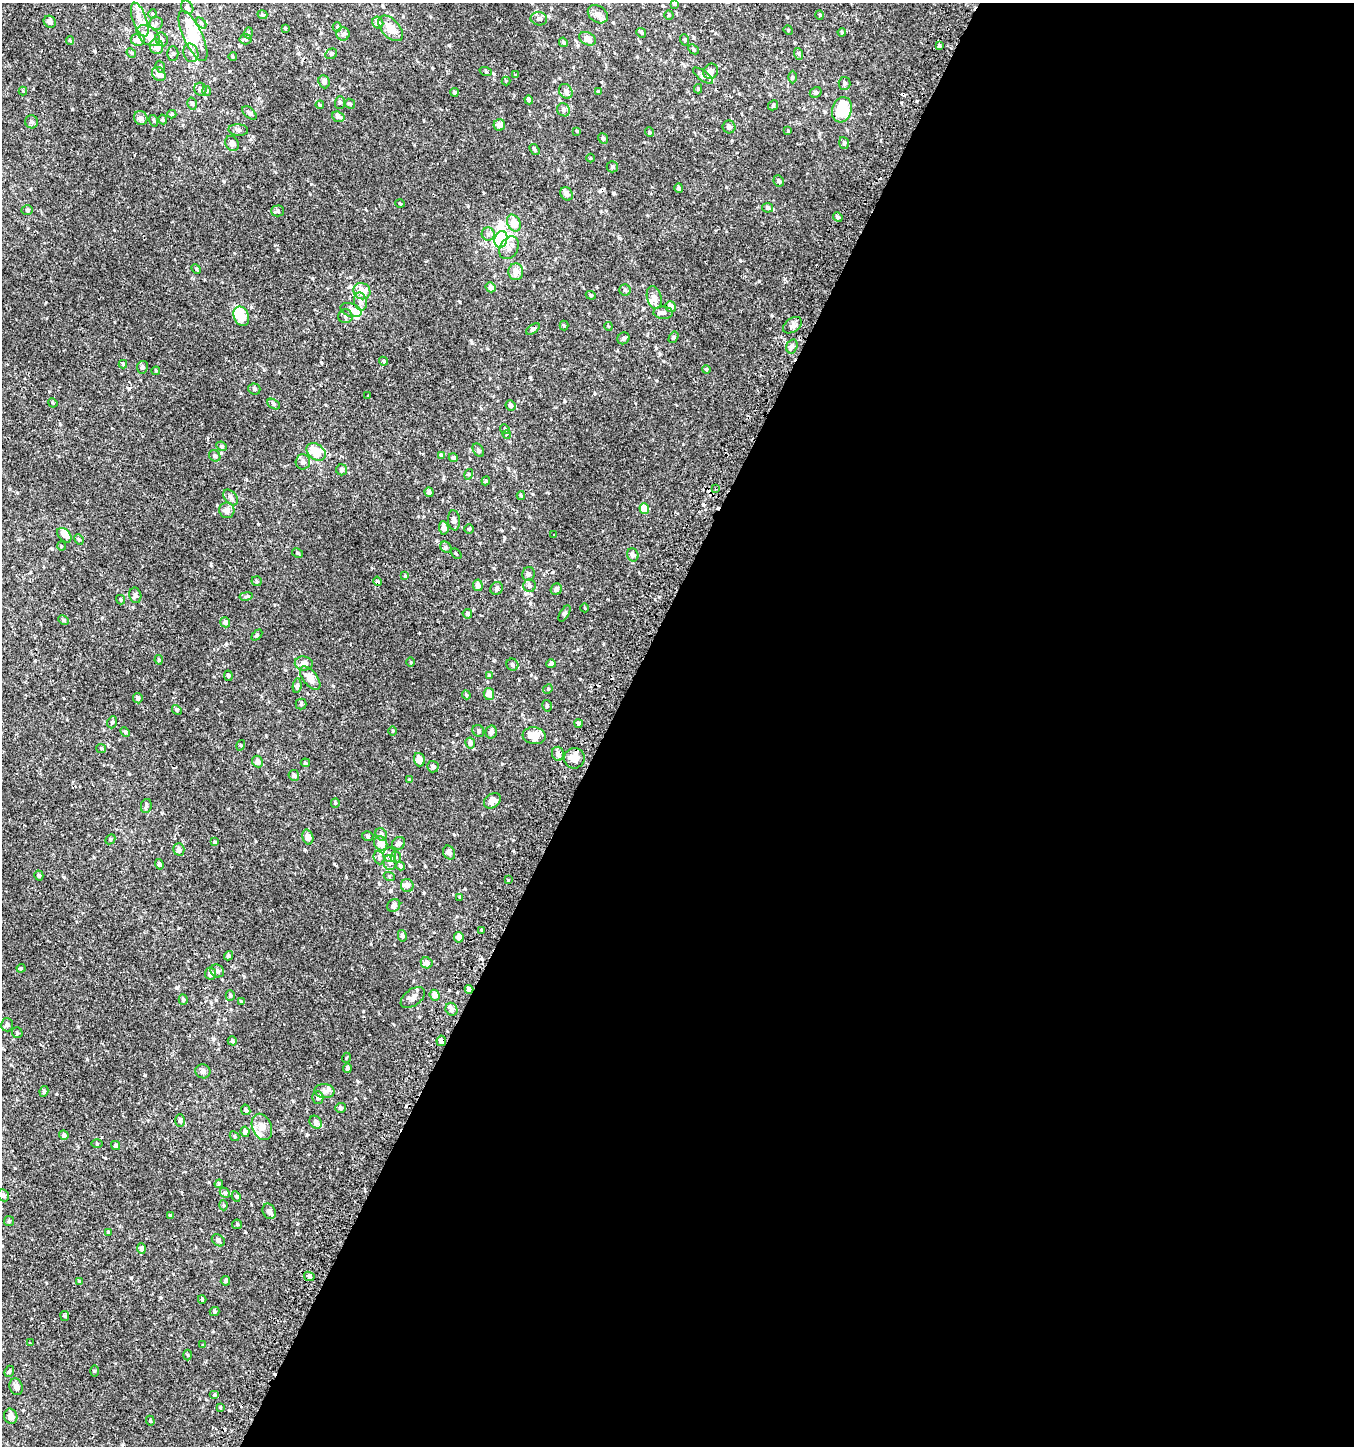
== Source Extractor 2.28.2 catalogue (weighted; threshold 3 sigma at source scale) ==
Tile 12 of 4 x 4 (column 4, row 3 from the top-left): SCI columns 4309-5660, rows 1495-2938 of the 5982 x 5886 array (HDU 1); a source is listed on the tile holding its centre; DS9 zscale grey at full resolution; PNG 1356 x 1448 px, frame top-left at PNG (2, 3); each listed source drawn as its Kron ellipse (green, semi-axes under 4 px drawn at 4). Shown black and unused: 55% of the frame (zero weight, under 2 of 3 exposures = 3% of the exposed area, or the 3 px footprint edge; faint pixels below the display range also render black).
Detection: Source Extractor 2.28.2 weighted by HDU 2 'WHT'; one run over the whole footprint, this tile lists its part. Background 4.91e-04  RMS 0.0027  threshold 0.0123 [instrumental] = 3 sigma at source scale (4.5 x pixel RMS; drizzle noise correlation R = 1.50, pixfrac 1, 0.0396/0.0396 arcsec/px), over >= 5 px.
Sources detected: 328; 5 inside a brighter object's white glare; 10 cosmic-ray / hot-pixel residue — neither listed nor drawn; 20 inside a brighter listed object's ellipse — not listed separately; the other 293 listed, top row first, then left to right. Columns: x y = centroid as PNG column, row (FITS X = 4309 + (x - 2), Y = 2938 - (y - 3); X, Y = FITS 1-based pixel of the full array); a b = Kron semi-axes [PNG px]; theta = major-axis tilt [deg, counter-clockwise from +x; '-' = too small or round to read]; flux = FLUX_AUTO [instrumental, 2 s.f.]
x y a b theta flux
675 3 4 4 - 0.71
187 7 7 5 -57 0.83
152 14 5 3 - 0.25
598 14 11 8 -34 1.2
262 15 5 4 - 0.39
669 15 4 4 - 0.35
820 15 5 3 - 0.22
539 19 8 6 -11 0.83
140 20 18 7 -70 2.2
50 22 6 5 - 1.1
156 23 6 6 - 0.72
201 23 6 4 -46 0.39
378 23 6 5 - 1.1
337 27 4 4 - 0.25
285 28 4 3 - 0.24
390 28 15 9 -46 3
788 30 5 4 - 0.23
842 32 4 3 - 0.26
248 33 5 3 - 0.28
641 33 5 4 - 0.31
343 34 6 6 - 0.68
148 35 13 8 -39 4.3
193 36 27 9 -65 9.9
162 39 7 6 - 0.87
246 39 6 5 - 0.39
587 39 9 6 -28 1.9
70 40 5 4 - 0.29
138 40 7 6 - 1.6
685 40 6 3 -71 0.27
563 42 5 4 - 0.45
939 46 4 3 - 1.8
157 47 7 6 - 1.8
693 49 6 4 -44 0.35
131 53 5 4 - 0.31
191 53 9 7 -74 1.2
173 54 7 5 90 0.53
331 54 6 5 - 0.39
799 54 6 4 -72 0.31
233 57 4 3 - 0.2
160 67 6 4 -67 0.37
711 71 8 7 - 1.3
486 72 6 4 -20 0.35
159 74 7 6 - 1.6
515 74 3 2 - 0.18
703 76 12 5 -37 0.8
792 77 6 4 -90 0.29
506 81 4 4 - 0.24
324 82 6 5 - 0.89
844 83 6 6 - 0.57
200 89 6 6 - 0.91
698 89 4 4 - 0.25
23 91 4 4 - 0.2
207 91 5 3 - 0.24
566 91 8 6 -57 0.75
454 92 4 4 - 0.41
598 92 4 3 - 0.21
816 92 6 5 - 0.48
529 100 4 4 - 0.6
192 103 6 4 -74 0.46
340 103 6 5 - 0.36
350 104 5 4 - 0.35
320 105 4 3 - 0.28
773 105 5 4 - 0.3
564 110 7 6 - 0.7
842 110 13 9 74 9
249 113 8 5 -40 0.51
172 114 4 4 - 0.34
338 117 6 5 - 0.85
141 118 7 6 - 0.85
163 119 5 4 - 0.29
154 121 6 4 -72 0.3
32 122 6 6 - 0.64
499 125 6 5 - 1.3
729 127 6 6 - 0.79
238 130 10 5 -4 0.62
577 131 4 4 - 0.28
788 131 3 3 - 0.26
649 132 5 3 - 0.24
603 138 5 4 - 0.58
232 143 8 6 -58 1.2
844 143 6 4 -72 0.53
535 149 6 4 -57 0.45
590 158 4 3 - 0.18
612 167 5 5 - 0.4
779 181 6 5 - 0.56
679 188 5 4 - 0.52
566 194 7 5 -53 1.3
400 203 4 3 - 0.22
768 208 5 4 - 0.51
27 210 5 5 - 0.39
278 211 6 5 - 0.4
838 217 5 4 - 0.35
514 223 9 6 -63 3
488 234 6 6 - 0.63
501 239 8 6 74 15
509 248 12 9 59 1.7
196 269 5 4 - 0.3
516 272 8 7 - 1.5
491 287 5 4 - 1.2
625 290 6 5 - 0.44
362 291 9 8 - 2.9
591 295 5 4 - 0.34
654 298 11 7 -75 1.5
360 302 9 6 -78 1.2
670 307 5 5 - 1.4
351 310 11 6 -18 1.8
663 313 10 6 -3 0.82
241 316 10 7 -68 4.9
345 316 7 7 - 0.71
792 325 10 7 35 1.1
564 326 5 4 - 0.29
608 326 4 3 - 0.21
533 329 8 4 35 0.84
673 337 6 4 58 0.35
624 338 6 5 - 0.5
792 346 7 5 73 0.65
384 361 5 3 - 0.32
123 364 4 4 - 0.29
142 367 6 5 - 0.63
706 369 4 3 - 0.25
156 371 4 4 - 0.23
254 389 6 5 - 0.51
368 396 3 2 - 0.23
53 403 5 3 - 0.25
274 404 7 4 -29 0.46
511 405 5 5 - 0.65
505 429 5 4 - 0.32
507 434 4 4 - 0.36
222 446 5 4 - 0.36
478 450 7 5 -58 0.52
316 452 10 7 -37 5.3
441 455 3 3 - 0.35
215 456 6 5 - 0.47
453 458 5 4 - 0.57
303 462 7 7 - 0.95
342 470 5 5 - 0.5
469 474 5 3 - 0.24
486 481 4 4 - 0.3
716 488 3 3 - 1.2
429 492 5 4 - 0.81
521 496 4 4 - 0.28
231 497 9 6 -50 0.75
644 509 5 5 - 4.5
227 510 8 7 - 1.2
454 520 10 6 -83 0.78
444 528 7 4 -85 1.4
469 529 4 4 - 0.31
64 535 8 5 -47 0.85
554 535 3 3 - 0.36
79 539 5 4 - 0.35
61 546 5 3 - 0.19
446 547 6 5 - 0.43
298 553 6 4 -28 0.38
456 554 6 2 -44 0.21
633 555 6 5 - 0.95
528 574 7 6 - 0.81
405 576 4 3 - 0.31
256 581 5 5 - 0.36
377 581 5 4 - 0.62
478 585 6 5 - 1
530 586 6 6 - 0.67
497 588 6 6 - 0.54
556 589 6 5 - 0.69
135 595 8 6 -79 0.69
246 596 7 3 9 0.33
121 600 5 4 - 0.41
585 608 4 3 - 0.19
467 614 5 4 - 0.51
564 614 9 4 60 0.48
64 620 5 4 - 0.34
225 622 5 5 - 0.9
257 635 6 4 46 0.3
159 660 5 3 - 0.34
411 662 5 3 - 0.2
304 663 9 7 -9 1.5
551 664 4 4 - 0.68
512 665 6 5 - 0.62
228 676 5 4 - 0.47
489 676 4 3 - 0.24
310 678 13 7 -52 3
297 686 7 4 80 1.2
548 689 5 4 - 0.26
489 694 6 5 - 1.7
466 695 4 4 - 0.28
138 698 5 4 - 0.69
301 704 5 5 - 0.39
547 706 6 4 -77 0.41
177 710 5 4 - 0.3
112 722 6 4 68 0.44
578 724 4 4 - 0.69
393 731 4 3 - 0.19
478 731 6 5 - 0.47
125 732 5 4 - 0.35
491 732 6 5 - 0.83
534 736 11 8 -7 3.6
470 743 5 5 - 0.88
241 745 5 3 - 0.25
101 748 5 4 - 0.26
558 754 7 6 - 1.2
574 758 10 10 - 3
419 760 7 5 -73 1.9
257 762 6 5 - 1.3
305 763 5 4 - 0.28
433 767 6 5 - 0.76
294 775 5 5 - 0.73
409 780 4 4 - 0.21
492 801 9 6 39 2
335 803 5 4 - 0.27
146 806 7 5 79 0.46
381 834 6 5 - 0.69
368 836 6 4 -17 0.36
308 837 7 5 -73 1.6
110 839 5 4 - 0.33
214 842 3 3 - 0.77
381 843 7 6 - 2.1
399 843 7 6 - 0.61
179 849 6 5 - 0.96
449 853 7 5 -58 0.93
390 855 7 6 - 1.5
396 857 6 5 - 0.5
379 858 7 5 -68 0.52
390 863 7 6 - 0.87
159 864 5 4 - 0.58
400 866 5 4 - 0.35
39 875 5 4 - 0.45
389 876 5 3 - 0.25
508 880 3 3 - 0.7
407 885 7 6 - 1
460 897 4 3 - 0.22
394 905 7 6 - 0.84
481 930 4 3 - 0.25
402 936 6 4 -77 0.66
459 937 5 4 - 1.5
228 956 5 4 - 0.47
427 963 6 5 - 1
21 968 4 4 - 0.25
217 971 7 6 - 0.71
210 974 6 5 - 1.2
469 989 4 4 - 1.1
230 995 5 4 - 0.29
435 995 5 5 - 1.6
413 998 14 8 37 1.4
183 1000 5 4 - 0.49
241 1002 4 4 - 0.25
451 1009 6 5 - 1.2
7 1025 6 6 - 0.85
17 1033 5 5 - 0.4
232 1041 4 4 - 0.41
441 1041 5 4 - 1.2
346 1058 5 3 - 0.21
347 1068 4 4 - 0.59
203 1071 7 7 - 0.83
44 1091 5 4 - 0.4
325 1091 10 7 -2 1
318 1097 6 5 - 0.93
340 1108 5 5 - 0.47
246 1110 5 4 - 0.48
180 1121 6 5 - 0.55
316 1122 7 5 -49 0.72
262 1127 13 9 -67 2
245 1132 5 4 - 1.1
64 1135 5 4 - 0.68
235 1136 5 4 - 0.34
97 1144 6 4 0 0.26
116 1145 5 4 - 0.53
219 1184 4 4 - 0.26
225 1193 6 4 -46 0.43
3 1195 6 5 - 0.56
236 1197 5 4 - 0.34
224 1205 5 3 - 0.3
269 1211 8 6 -64 1.1
170 1215 4 3 - 0.26
9 1221 5 5 - 0.37
237 1224 5 4 - 0.29
108 1232 4 4 - 0.22
218 1240 7 5 -36 0.6
141 1248 5 4 - 0.82
309 1276 5 4 - 0.5
225 1281 5 5 - 0.53
80 1282 4 3 - 0.38
202 1299 4 3 - 0.3
214 1311 5 4 - 0.3
65 1316 5 4 - 0.31
30 1343 3 2 - 0.36
203 1345 3 3 - 0.18
187 1355 5 3 - 0.23
9 1371 6 4 68 0.32
94 1371 5 4 - 0.24
16 1387 8 6 -71 1.2
215 1395 5 4 - 0.3
220 1407 4 3 - 0.22
11 1416 7 6 - 1.3
150 1421 5 4 - 0.26
Overlapping masked pixels (flux is a lower limit): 6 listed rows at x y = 842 110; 716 488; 377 581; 558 754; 469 989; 441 1041
Isophote crosses this tile's border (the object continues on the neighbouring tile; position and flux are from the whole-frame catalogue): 1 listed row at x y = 675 3
Unlisted compact peaks at least as high as the median listed source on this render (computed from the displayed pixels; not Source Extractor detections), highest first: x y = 145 1075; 740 260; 131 1278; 472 343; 460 302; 197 709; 530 377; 229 1410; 553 572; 334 864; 424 893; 211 565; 379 884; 311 184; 787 17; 64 877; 46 1283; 425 866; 177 988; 502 764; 78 1027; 504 538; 531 675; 278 250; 161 1297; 564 401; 285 670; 223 181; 162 813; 357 1081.